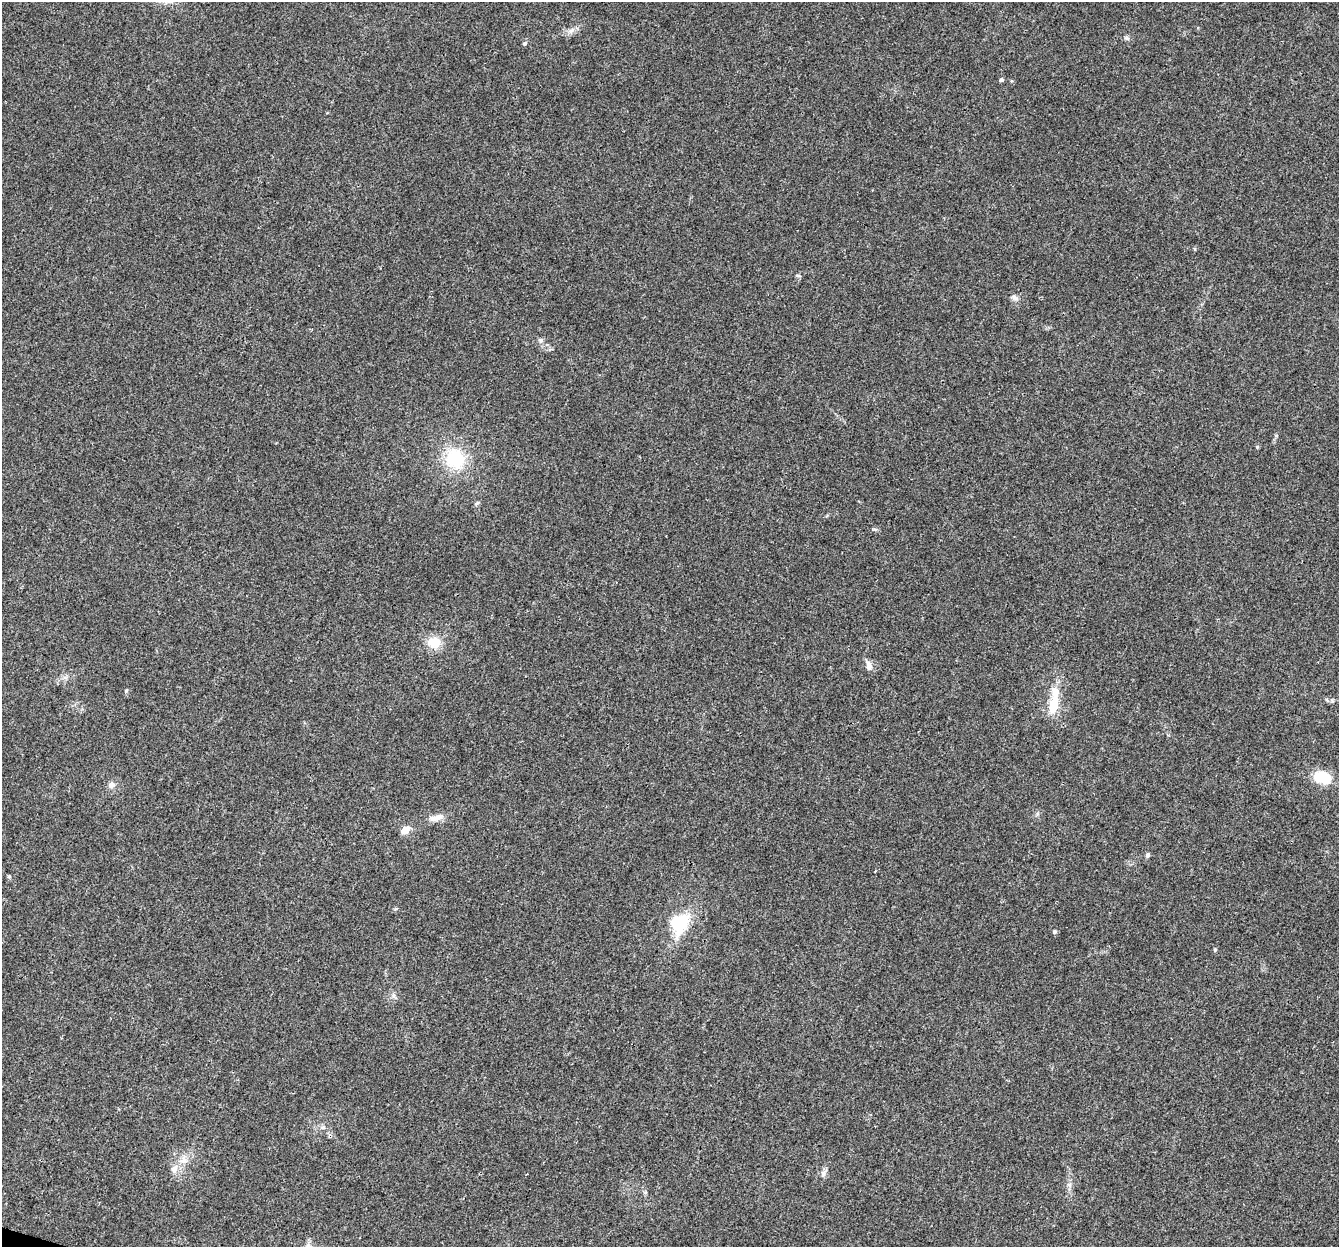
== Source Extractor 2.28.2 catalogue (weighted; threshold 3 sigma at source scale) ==
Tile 7 of 4 x 4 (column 3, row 2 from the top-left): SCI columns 2702-4038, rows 2825-4069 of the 5395 x 5585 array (HDU 1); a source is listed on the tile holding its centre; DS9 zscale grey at full resolution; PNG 1341 x 1249 px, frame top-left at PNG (2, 2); no overlay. Shown black and unused: <1% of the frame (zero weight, under 3 of 4 exposures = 5% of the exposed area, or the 3 px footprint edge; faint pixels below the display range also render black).
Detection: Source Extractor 2.28.2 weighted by HDU 2 'WHT'; one run over the whole footprint, this tile lists its part. Background 0.03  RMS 0.0032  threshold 0.0144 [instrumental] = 3 sigma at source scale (4.5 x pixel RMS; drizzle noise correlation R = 1.50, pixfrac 1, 0.0396/0.0396 arcsec/px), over >= 5 px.
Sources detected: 26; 1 inside a brighter listed object's ellipse — not listed separately; the other 25 listed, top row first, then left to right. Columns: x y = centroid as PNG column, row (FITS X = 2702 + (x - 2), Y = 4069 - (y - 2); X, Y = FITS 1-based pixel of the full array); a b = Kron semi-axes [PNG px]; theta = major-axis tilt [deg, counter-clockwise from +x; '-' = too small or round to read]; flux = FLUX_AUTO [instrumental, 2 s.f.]
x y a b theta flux
571 31 9 6 53 1.2
524 44 5 4 - 0.65
1001 80 6 5 - 0.54
798 276 6 4 -19 0.42
1014 297 9 6 -37 1
540 340 8 4 82 0.64
1257 447 5 4 - 0.36
455 459 24 21 -63 16
434 642 16 14 5 5.7
869 666 11 7 -81 2.1
126 690 6 4 1 0.35
1054 702 44 12 83 8.7
1322 777 19 12 -21 9.6
111 785 8 8 - 1.4
434 818 14 8 -1 2.1
405 830 11 7 40 3
1148 855 6 5 - 0.73
9 876 6 4 -1 0.38
678 923 7 7 - 52
1055 931 5 5 - 0.73
1215 950 5 4 - 0.46
323 1127 6 6 - 0.76
183 1160 12 6 1 1.7
174 1169 11 9 58 2.3
823 1174 9 7 89 1.2
Unlisted compact peaks at least as high as the median listed source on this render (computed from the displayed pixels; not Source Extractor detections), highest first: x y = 1127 38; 874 529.